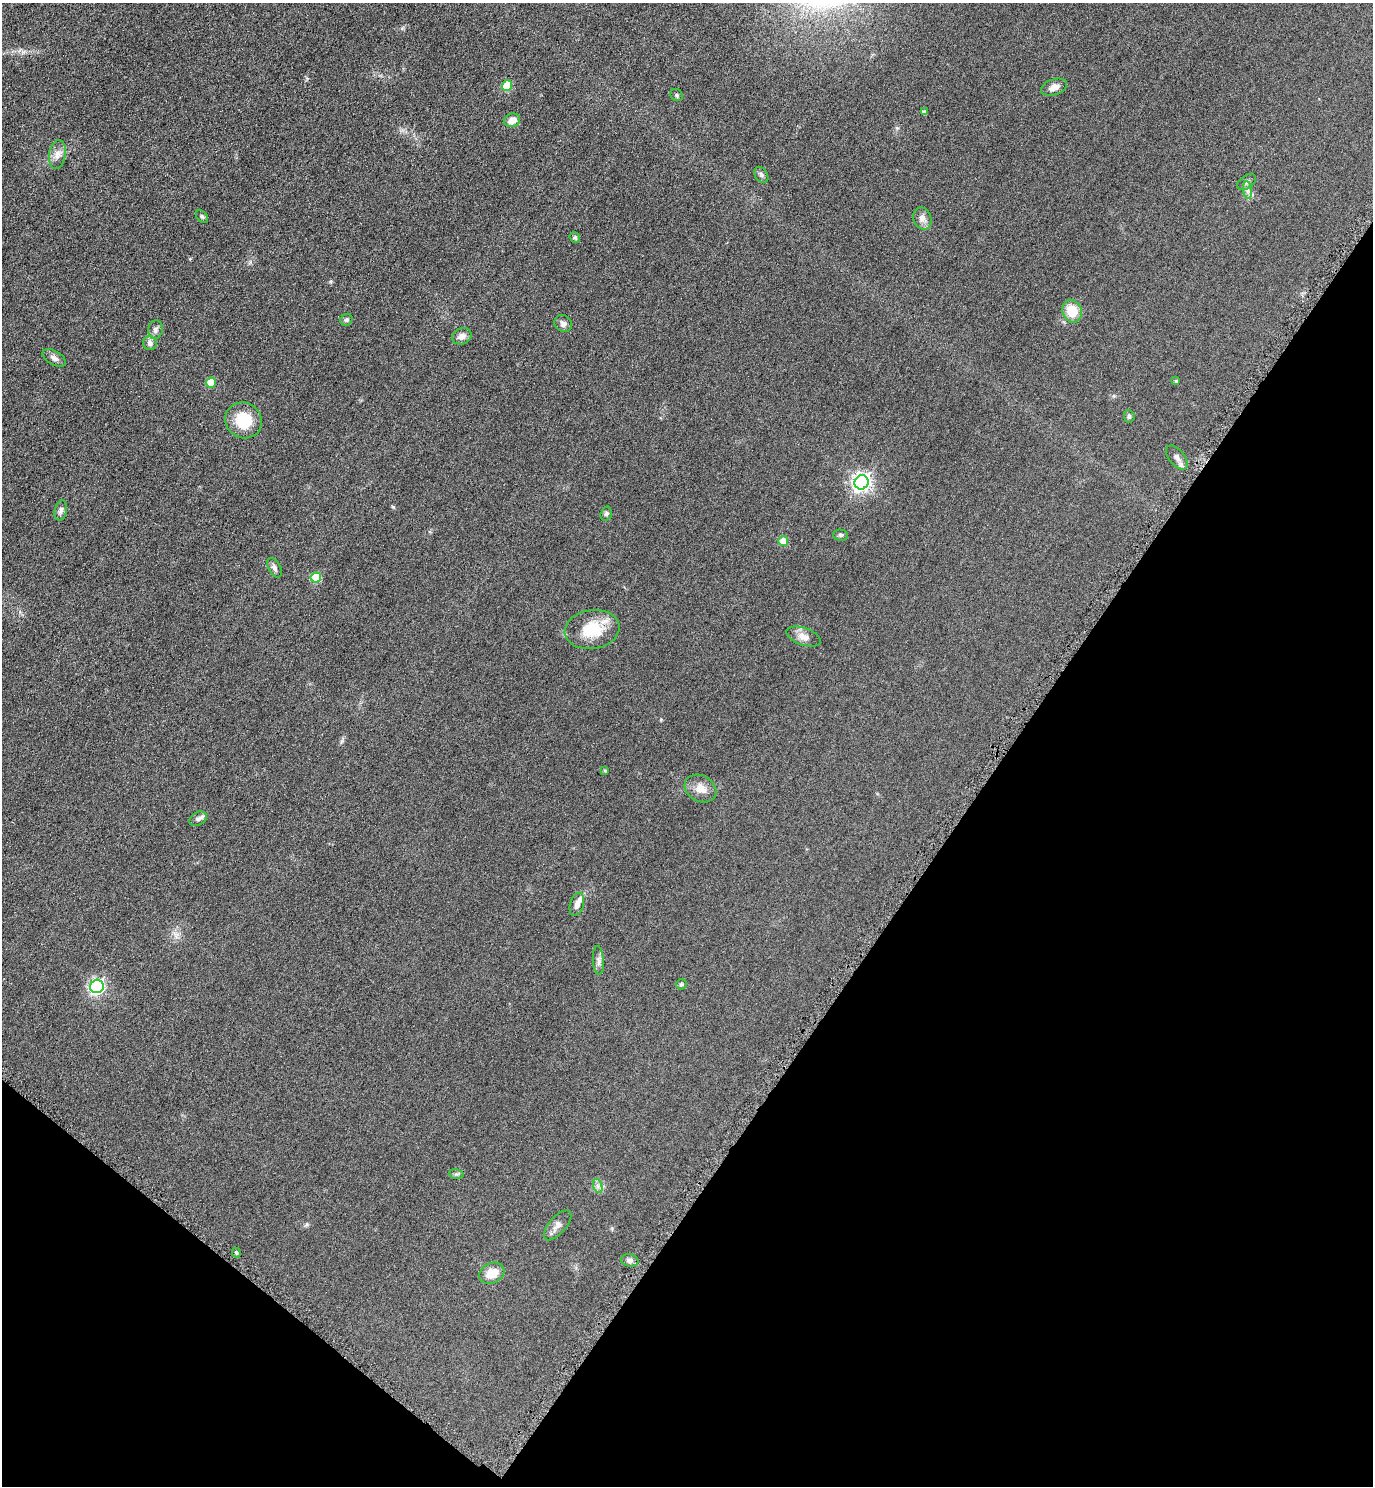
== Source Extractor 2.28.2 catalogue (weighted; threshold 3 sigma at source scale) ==
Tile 15 of 4 x 4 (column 3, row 4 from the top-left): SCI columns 2912-4282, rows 13-1496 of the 5965 x 5960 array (HDU 1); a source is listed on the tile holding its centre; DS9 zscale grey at full resolution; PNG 1375 x 1488 px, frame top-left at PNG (2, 3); each listed source drawn as its Kron ellipse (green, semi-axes under 4 px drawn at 4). Shown black and unused: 32% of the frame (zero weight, under 4 of 8 exposures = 1% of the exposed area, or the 3 px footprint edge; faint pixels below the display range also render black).
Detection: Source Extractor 2.28.2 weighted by HDU 2 'WHT'; one run over the whole footprint, this tile lists its part. Background 0.059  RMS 0.0082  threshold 0.0334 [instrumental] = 3 sigma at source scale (4.09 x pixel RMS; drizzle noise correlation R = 1.36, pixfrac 0.8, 0.05/0.05 arcsec/px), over >= 5 px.
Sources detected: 49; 3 inside a brighter listed object's ellipse — not listed separately; the other 46 listed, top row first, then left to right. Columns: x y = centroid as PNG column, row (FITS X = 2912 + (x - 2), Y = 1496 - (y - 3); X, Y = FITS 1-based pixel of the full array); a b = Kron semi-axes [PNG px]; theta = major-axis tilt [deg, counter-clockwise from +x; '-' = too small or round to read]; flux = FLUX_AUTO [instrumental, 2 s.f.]
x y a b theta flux
507 86 5 5 - 25
1054 87 13 7 19 4.4
677 95 7 5 -40 1.4
924 112 4 4 - 1.9
512 120 8 6 18 6.2
57 154 14 8 81 4.9
761 175 9 6 -54 1.9
1247 182 10 6 35 2.4
1248 190 9 4 -82 2.1
202 216 7 5 -48 1.3
922 218 11 9 -70 4.1
575 238 6 5 - 1.2
1072 311 11 9 -69 17
346 320 6 5 - 1.6
563 324 9 8 - 2.8
155 330 9 7 82 2.5
462 336 10 8 22 3.7
150 343 7 6 - 2.8
54 358 13 7 -30 3
1176 381 4 4 - 0.88
211 383 5 5 - 16
1129 416 6 5 - 1.5
244 420 19 17 -38 23
1177 457 14 7 -51 4.1
862 482 7 7 - 300
61 510 10 6 78 2.4
606 514 7 5 74 1.3
841 535 7 5 -3 1.4
783 541 5 5 - 13
275 568 10 6 -63 2.4
316 578 5 5 - 27
592 629 27 19 8 23
804 637 18 8 -19 5.6
605 770 4 3 - 0.83
700 789 17 13 -28 7.7
198 819 9 6 32 2.2
577 904 12 7 74 4.3
598 960 14 5 -86 2.8
681 984 6 4 44 0.94
97 986 7 6 - 160
456 1174 7 5 -10 1.3
598 1186 7 4 -71 1.8
558 1225 18 8 49 4.3
236 1253 5 4 - 1.1
630 1260 8 6 -14 2.4
492 1273 13 10 26 10
Unlisted compact peaks at least as high as the median listed source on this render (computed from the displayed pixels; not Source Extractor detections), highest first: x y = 393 507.